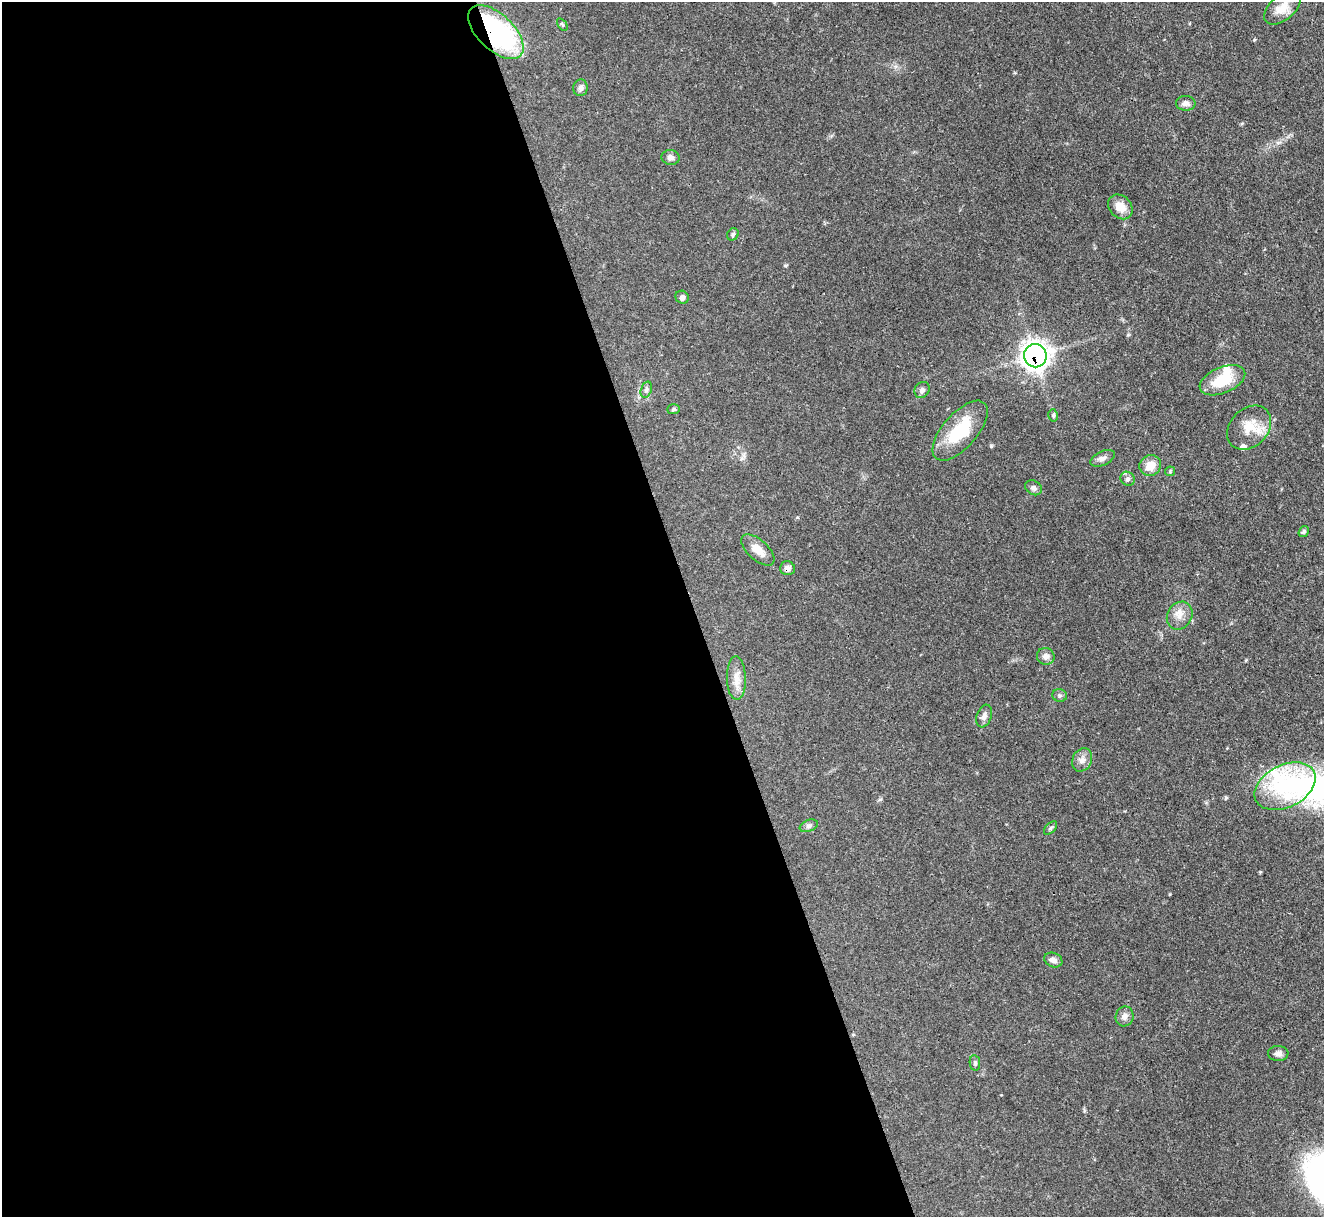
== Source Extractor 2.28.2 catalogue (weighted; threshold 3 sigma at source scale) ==
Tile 9 of 4 x 4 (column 1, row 3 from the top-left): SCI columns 2-1323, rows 1488-2702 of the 5294 x 5277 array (HDU 1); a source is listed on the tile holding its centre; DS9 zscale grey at full resolution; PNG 1326 x 1219 px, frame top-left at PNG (2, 2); each listed source drawn as its Kron ellipse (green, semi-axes under 4 px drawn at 4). Shown black and unused: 52% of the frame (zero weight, under 3 of 4 exposures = <1% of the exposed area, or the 3 px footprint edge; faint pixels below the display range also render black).
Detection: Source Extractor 2.28.2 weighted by HDU 2 'WHT'; one run over the whole footprint, this tile lists its part. Background 0.0874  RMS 0.0043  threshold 0.0193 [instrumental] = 3 sigma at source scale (4.5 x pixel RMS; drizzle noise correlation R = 1.50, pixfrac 1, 0.05/0.05 arcsec/px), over >= 5 px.
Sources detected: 41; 1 inside a brighter object's white glare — neither listed nor drawn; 2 inside a brighter listed object's ellipse — not listed separately; the other 38 listed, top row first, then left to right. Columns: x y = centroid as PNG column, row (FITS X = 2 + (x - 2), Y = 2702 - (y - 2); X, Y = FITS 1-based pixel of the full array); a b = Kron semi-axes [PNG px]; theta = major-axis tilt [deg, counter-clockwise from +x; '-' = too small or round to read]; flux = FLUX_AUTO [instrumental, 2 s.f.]
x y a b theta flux
1282 8 22 12 41 5.8
562 24 7 3 -54 0.61
496 32 34 18 -43 79
580 88 8 7 - 1.6
1186 103 10 7 -2 1.9
670 157 9 7 -3 2.1
1120 207 14 11 -45 5.6
733 234 6 5 - 0.86
682 297 7 6 - 1.5
1035 356 12 11 - 320
1222 380 24 13 23 14
646 390 8 5 72 1.1
922 390 8 7 - 1.3
674 409 6 5 - 0.73
1053 415 6 4 -77 0.67
1249 428 25 19 46 9.1
960 431 37 17 49 20
1103 458 13 7 24 1.9
1150 465 11 10 - 5.9
1170 471 5 5 - 0.55
1128 479 7 6 - 1.4
1034 488 9 7 -29 1.6
1304 531 6 4 57 0.69
758 550 20 10 -42 5.2
787 568 7 7 - 2.1
1180 616 14 12 59 4.3
1046 656 9 8 - 2.2
736 678 22 9 -88 5
1060 695 7 6 - 1
984 716 12 7 70 2.1
1082 760 12 9 63 2.8
1285 786 32 21 27 26
809 826 9 5 21 1.3
1050 828 8 5 46 0.79
1053 960 9 7 -22 2
1125 1016 10 9 - 2.2
1278 1053 10 7 -2 1.9
975 1063 8 5 -81 0.88
Overlapping masked pixels (flux is a lower limit): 3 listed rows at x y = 496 32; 1035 356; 787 568
Isophote crosses this tile's border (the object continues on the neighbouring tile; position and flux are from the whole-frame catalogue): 1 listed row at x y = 1282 8
Unlisted compact peaks at least as high as the median listed source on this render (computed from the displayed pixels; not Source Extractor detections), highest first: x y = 1170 894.